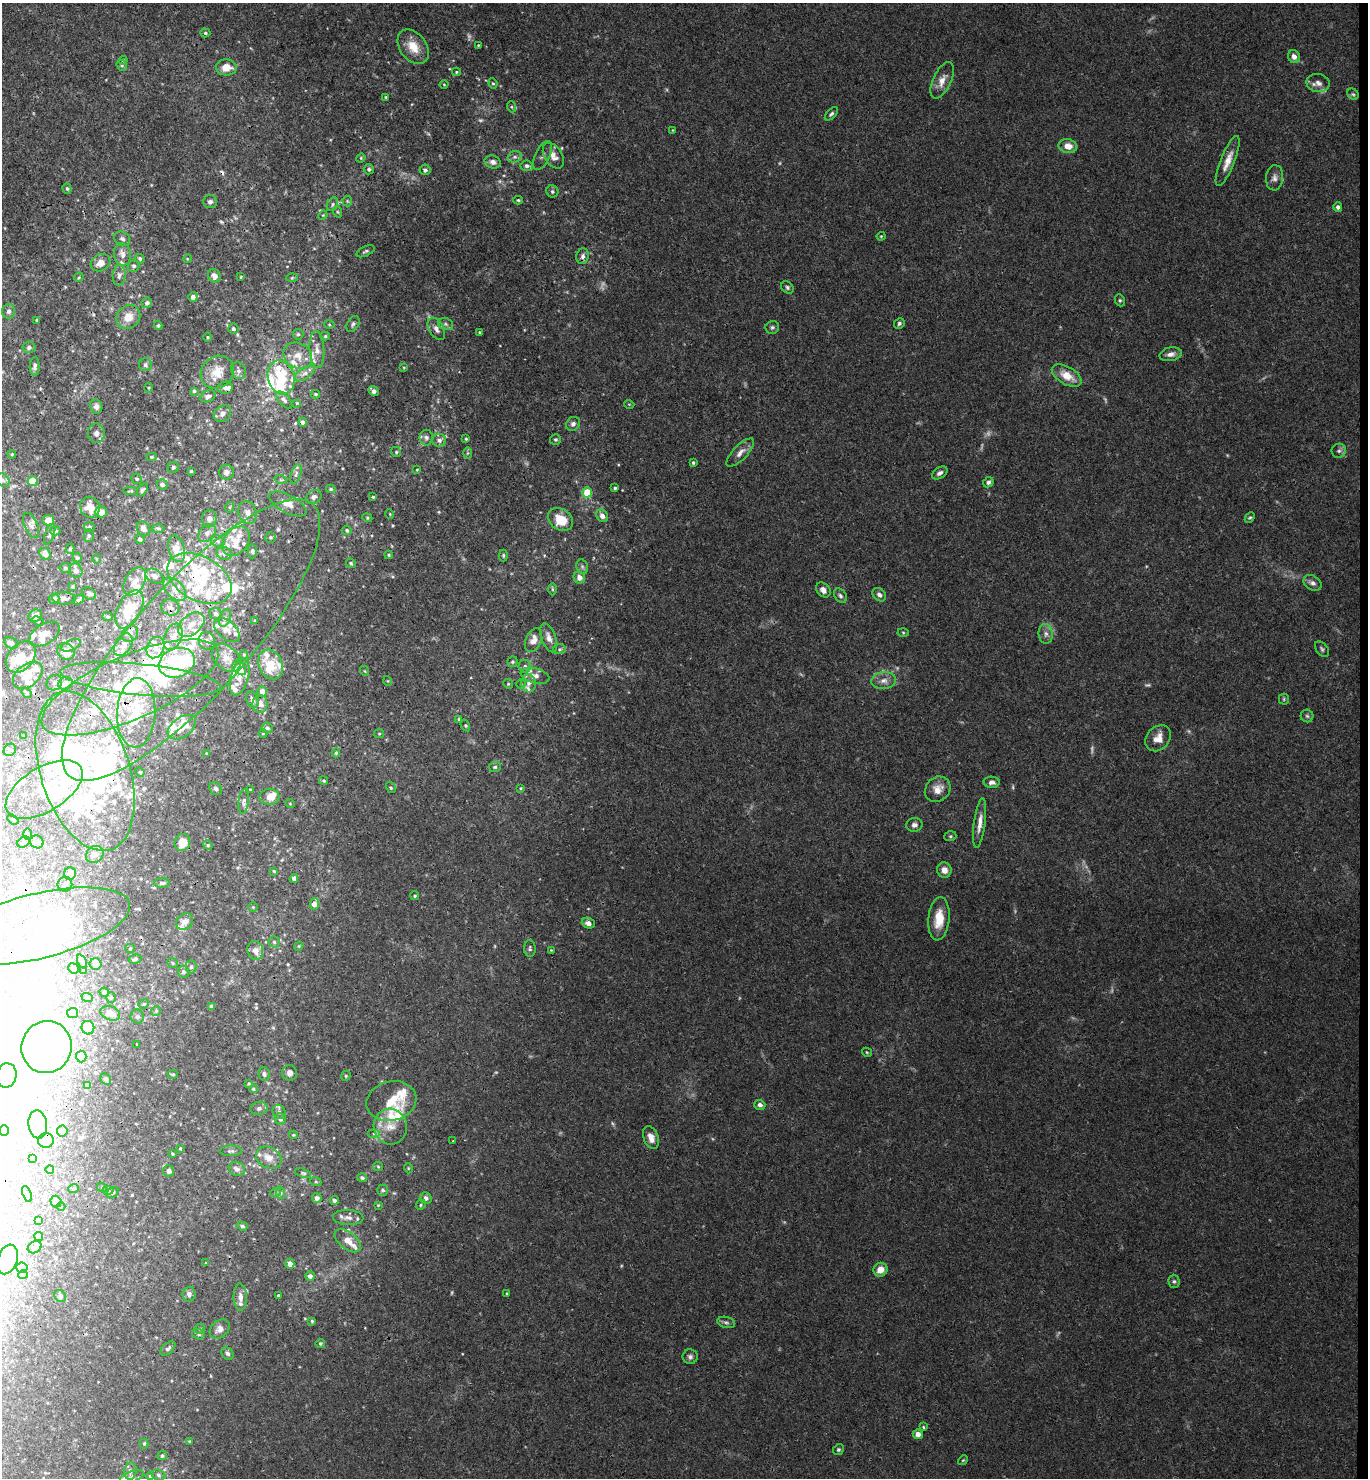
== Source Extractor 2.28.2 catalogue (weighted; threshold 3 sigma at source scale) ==
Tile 6 of 3 x 3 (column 3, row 2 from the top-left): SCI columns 2893-4258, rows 1485-2960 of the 4516 x 4442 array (HDU 1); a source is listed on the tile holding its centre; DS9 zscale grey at full resolution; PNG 1370 x 1480 px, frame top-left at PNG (2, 3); each listed source drawn as its Kron ellipse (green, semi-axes under 4 px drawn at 4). Shown black and unused: <1% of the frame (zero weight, under 3 of 4 exposures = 6% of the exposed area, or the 3 px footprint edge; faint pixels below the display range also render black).
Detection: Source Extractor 2.28.2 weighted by HDU 2 'WHT'; one run over the whole footprint, this tile lists its part. Background 0.0362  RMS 0.0029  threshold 0.0131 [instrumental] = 3 sigma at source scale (4.5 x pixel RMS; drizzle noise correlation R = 1.50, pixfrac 1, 0.05/0.05 arcsec/px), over >= 5 px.
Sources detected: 584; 14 too faint to see at this stretch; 59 inside a brighter object's white glare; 5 cosmic-ray / hot-pixel residue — neither listed nor drawn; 107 inside a brighter listed object's ellipse — not listed separately; the other 399 listed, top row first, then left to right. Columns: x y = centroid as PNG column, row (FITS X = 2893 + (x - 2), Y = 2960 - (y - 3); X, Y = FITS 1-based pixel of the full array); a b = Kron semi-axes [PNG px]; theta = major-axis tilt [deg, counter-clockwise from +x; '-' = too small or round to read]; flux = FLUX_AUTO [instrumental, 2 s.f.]
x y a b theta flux
205 33 5 4 - 0.41
478 45 3 3 - 0.21
413 47 19 13 -52 4.9
1294 57 7 6 - 1.6
123 60 4 3 - 0.3
122 65 6 5 - 0.5
226 67 10 8 -2 3.7
456 72 4 3 - 0.35
942 80 19 9 65 3
493 83 5 4 - 0.39
1318 83 12 9 -11 1.7
444 84 4 3 - 0.23
1353 94 6 5 - 0.5
386 97 4 3 - 0.38
512 107 6 3 -71 0.43
831 114 8 4 45 0.62
672 130 4 2 - 0.19
1068 146 9 7 -13 3.1
543 155 16 7 65 1.2
553 156 14 9 -58 2.6
515 157 7 5 19 0.82
361 158 5 4 - 0.31
1228 161 27 7 68 3.4
493 162 8 6 -15 1.4
527 166 6 5 - 0.75
369 169 5 5 - 0.77
425 170 5 5 - 0.85
1274 178 13 8 86 1.6
67 189 5 4 - 0.48
552 191 6 5 - 0.66
518 200 5 3 - 0.46
347 201 5 5 - 0.44
210 202 7 6 - 0.85
332 204 7 5 60 0.65
1338 207 5 4 - 0.87
338 212 6 3 -70 0.39
323 215 5 4 - 0.29
881 236 4 4 - 0.27
122 239 8 6 -31 0.89
365 251 10 5 24 0.59
122 254 11 8 -82 1.8
583 256 8 6 75 1.2
140 259 5 4 - 0.55
187 259 4 3 - 0.22
101 263 10 8 28 2.3
134 266 6 6 - 0.74
119 275 10 6 87 1.1
214 276 7 6 - 1.8
79 277 5 4 - 0.35
241 277 3 3 - 0.24
292 278 6 3 3 0.34
787 287 7 5 -47 0.65
193 297 5 4 - 1.3
1120 300 6 5 - 0.47
147 303 5 5 - 0.66
9 311 7 6 - 0.95
128 317 13 11 48 3.6
37 320 3 2 - 0.29
899 323 6 5 - 0.56
329 324 5 3 - 0.26
353 324 8 5 59 0.73
446 324 8 6 -23 0.84
158 326 4 3 - 0.46
772 327 7 6 - 0.65
233 329 5 5 - 0.73
436 329 12 7 -60 1.5
479 332 3 3 - 0.33
298 334 5 5 - 0.45
325 336 5 4 - 0.44
208 337 5 3 - 0.25
29 347 6 6 - 0.85
317 350 18 7 -87 2.2
1171 354 11 7 12 1.6
298 356 15 12 -32 3.7
145 365 6 6 - 0.76
35 366 9 5 88 0.92
404 367 4 2 - 0.23
239 371 9 7 -66 1.1
217 372 18 15 43 5.4
305 373 11 5 33 1.2
1067 376 16 8 -31 4.8
281 377 17 13 -74 10
149 388 5 3 - 0.33
225 388 7 6 - 0.93
194 391 3 3 - 0.4
373 391 6 4 -43 1.4
315 394 5 3 - 0.4
208 396 8 5 25 1.2
284 400 10 5 -49 0.96
297 403 4 3 - 0.26
629 404 5 3 - 0.25
96 407 7 6 - 1.3
222 414 9 7 41 1.4
303 422 4 3 - 1
573 424 7 6 - 1
96 433 9 8 - 1.6
426 438 8 7 - 1.1
466 439 3 3 - 0.33
555 439 5 5 - 0.6
439 440 7 6 - 1.1
1339 451 7 7 - 0.82
396 452 5 4 - 0.38
740 452 18 7 46 2
468 453 6 4 89 0.4
12 454 4 4 - 0.32
151 457 5 4 - 0.37
693 463 4 3 - 0.5
173 467 6 5 - 0.53
417 470 4 4 - 0.28
191 471 3 3 - 0.35
226 472 7 7 - 1.4
940 473 8 5 33 0.97
296 474 10 5 71 0.9
137 479 5 5 - 0.43
3 480 7 6 - 0.79
281 480 6 4 -18 0.43
33 481 5 5 - 6.3
988 482 5 4 - 0.79
162 484 5 5 - 1
615 488 4 3 - 0.47
331 489 5 4 - 0.49
142 490 7 4 54 0.54
131 491 7 4 -1 0.42
587 492 5 5 - 8.3
314 497 8 6 34 0.98
373 497 3 3 - 0.39
288 504 20 9 -28 3.3
90 507 10 9 - 3.8
230 507 5 3 - 0.31
101 512 6 5 - 3
248 513 12 9 -72 2
390 514 5 3 - 0.22
602 516 7 5 -55 1.7
367 518 5 4 - 0.39
1250 518 6 4 45 0.45
209 519 9 7 79 1.4
560 519 13 10 -35 7.1
48 520 6 5 - 3
31 525 13 6 -67 1.1
89 527 5 5 - 0.49
158 528 6 4 -1 0.49
143 529 7 6 - 1.6
347 530 5 4 - 0.56
55 531 5 4 - 0.43
207 533 10 7 47 1.3
50 534 11 4 70 0.78
89 536 6 5 - 0.49
271 537 5 5 - 0.47
140 539 5 4 - 0.55
218 541 7 5 -20 0.68
236 541 16 12 50 4.1
70 549 5 4 - 0.46
177 549 13 8 -75 4.5
252 551 7 4 90 0.57
224 553 7 6 - 1.1
45 554 6 5 - 2.1
389 555 4 4 - 0.34
503 555 6 4 89 0.39
77 558 5 4 - 0.52
96 559 5 3 - 0.25
351 563 5 4 - 0.41
582 567 7 5 -70 0.66
65 568 6 5 - 0.56
76 570 7 6 - 1.5
154 576 9 6 -29 1.2
199 578 34 22 -29 19
579 578 6 5 - 1.8
135 581 15 9 59 2.5
1313 583 10 7 -31 1.2
73 587 4 4 - 0.42
175 589 14 8 -48 2.5
552 589 6 4 -89 0.43
823 590 8 6 -48 1.5
89 593 7 5 -38 0.65
879 595 7 6 - 1.1
840 596 8 5 -56 0.76
64 598 12 6 -2 1
54 599 5 5 - 1
78 600 6 4 37 0.54
170 607 9 8 - 1.7
129 609 20 11 62 11
215 614 6 5 - 1.1
35 616 7 6 - 1.6
107 617 5 4 - 0.49
225 618 9 5 70 0.96
38 621 6 4 -26 0.43
255 621 3 3 - 0.26
191 624 15 10 39 4.3
227 630 15 9 -42 2.3
903 632 5 3 - 0.33
45 634 17 10 33 2.7
130 634 9 7 42 0.99
1046 634 10 7 -83 1.4
173 637 14 8 67 2.9
549 638 15 7 -70 2.2
191 640 182 56 48 99
533 640 12 8 67 2.8
207 641 9 8 - 1.4
11 643 7 5 -30 1
71 645 10 5 23 0.82
123 645 12 8 58 1.6
155 648 11 8 62 2.2
560 649 6 5 - 0.48
1322 649 9 5 -51 0.62
66 652 9 8 - 2
244 655 4 4 - 0.34
21 657 17 12 50 5.4
226 658 16 11 -45 3.2
512 662 5 5 - 0.44
177 663 18 14 20 22
270 664 15 11 -65 5.6
525 666 6 6 - 0.73
239 668 8 5 -50 4
365 671 5 3 - 0.27
28 675 17 11 39 3.8
535 676 14 7 -14 1.9
240 677 19 9 74 2.7
140 680 80 15 -6 13
388 681 5 3 - 0.24
884 681 12 8 6 2
54 683 8 7 - 0.87
65 683 7 6 - 1.6
529 683 9 7 88 1.4
508 684 5 4 - 0.37
521 684 4 4 - 0.29
130 687 95 32 23 45
262 692 5 5 - 1.6
26 693 6 3 -54 0.33
1284 699 5 5 - 0.36
252 700 9 5 -68 1
260 704 9 7 88 1.7
136 713 34 19 87 11
1307 716 6 6 - 0.58
459 719 4 3 - 0.43
465 725 6 4 -59 0.39
182 727 16 10 36 3.9
267 728 5 5 - 0.52
263 734 4 3 - 0.26
379 734 5 4 - 0.34
24 736 3 2 - 0.22
1158 738 14 11 48 3.1
10 750 7 5 43 0.72
206 753 4 2 - 0.17
336 753 4 4 - 0.48
495 767 6 5 - 0.52
85 771 83 44 -72 52
140 772 5 4 - 0.31
324 781 4 4 - 0.41
992 782 8 5 -3 1.2
391 788 6 4 -57 0.48
521 788 3 3 - 0.3
44 789 43 22 32 17
216 789 7 5 -44 0.63
250 789 3 2 - 0.25
938 789 14 11 44 3.2
269 797 10 8 3 2.9
244 801 12 5 84 0.92
290 804 5 3 - 0.24
13 819 6 4 -40 0.42
980 823 25 6 83 2.6
914 825 8 7 - 1.1
27 834 6 4 -89 0.4
950 836 6 5 - 0.47
24 842 6 5 - 0.51
37 842 7 6 - 0.95
182 843 9 7 67 4.6
208 845 5 4 - 0.38
95 854 9 8 - 1.7
944 870 8 7 - 2.1
274 871 4 3 - 0.28
70 874 6 6 - 2.8
294 878 4 4 - 1.1
162 883 8 4 2 0.76
65 884 7 7 - 1
415 896 4 4 - 0.48
314 904 6 4 80 2.8
253 907 5 5 - 0.36
939 919 21 10 84 5.7
185 922 9 7 40 1.6
588 923 7 5 -23 1.4
38 926 94 32 14 23
274 942 5 5 - 0.61
299 946 4 3 - 0.27
130 948 5 4 - 0.35
530 949 8 6 -87 0.72
255 950 9 8 - 2.2
551 950 4 3 - 0.26
135 959 7 4 12 0.52
82 962 7 4 -65 0.62
173 963 5 4 - 0.42
96 964 6 6 - 1.4
191 967 7 5 88 0.68
73 968 5 5 - 0.49
84 970 3 2 - 0.27
183 972 6 5 - 0.92
104 992 5 4 - 0.52
87 997 6 3 -18 0.34
111 997 5 4 - 0.4
144 1004 5 4 - 0.43
211 1007 4 4 - 0.72
156 1011 5 5 - 0.45
73 1013 5 5 - 0.71
110 1013 10 7 -21 2
137 1017 7 6 - 0.83
88 1028 7 6 - 3.1
137 1045 3 3 - 0.25
47 1047 26 25 - 40
867 1052 5 4 - 0.3
81 1056 6 5 - 1.8
290 1073 8 7 - 1.3
173 1074 5 4 - 0.37
264 1074 7 5 -78 0.72
6 1075 12 10 78 2.1
346 1076 5 4 - 0.38
106 1079 6 5 - 0.61
249 1084 4 3 - 0.32
87 1085 3 3 - 0.38
253 1089 4 3 - 0.39
391 1101 25 19 13 8.2
760 1105 5 5 - 1.1
259 1108 8 6 11 0.89
279 1112 7 6 - 1.1
280 1119 6 5 - 1.1
38 1124 14 9 -82 4.9
390 1127 18 16 -77 5.1
4 1131 5 5 - 0.49
62 1131 5 5 - 0.39
374 1134 6 4 0 0.57
293 1135 4 3 - 0.28
651 1137 12 7 -71 2.5
46 1141 8 7 - 1.2
453 1141 2 2 - 0.18
180 1148 3 3 - 0.25
231 1151 11 5 1 0.78
172 1154 4 3 - 0.29
269 1158 13 10 -30 3
32 1159 3 3 - 0.47
378 1167 5 4 - 0.34
408 1168 5 3 - 0.25
237 1169 8 7 - 1.4
50 1170 4 4 - 0.66
169 1171 6 5 - 1
303 1173 8 4 -18 0.5
362 1178 5 4 - 0.77
316 1182 6 4 -18 0.35
74 1188 5 4 - 0.44
102 1188 5 3 - 0.27
108 1190 5 3 - 0.37
383 1190 5 5 - 0.77
276 1192 5 3 - 0.36
113 1193 6 4 40 0.57
281 1193 6 4 -72 0.44
27 1194 8 3 -70 0.39
317 1198 5 5 - 1.3
426 1198 6 5 - 1.4
334 1200 4 3 - 0.99
56 1202 6 5 - 1
378 1205 4 4 - 0.26
421 1205 5 4 - 0.44
61 1207 4 3 - 0.23
348 1218 15 7 -3 1.7
39 1220 4 3 - 0.58
242 1226 6 4 -19 0.64
38 1237 5 4 - 0.49
348 1241 15 8 -39 2.9
35 1247 7 5 31 0.72
7 1259 15 10 71 19
206 1263 3 3 - 0.22
290 1264 5 4 - 1.9
22 1268 6 5 - 0.56
880 1270 7 6 - 2.8
23 1275 5 4 - 0.35
310 1276 4 4 - 1.2
1174 1281 6 5 - 0.57
507 1293 3 3 - 0.3
189 1294 7 6 - 1.1
60 1296 6 5 - 0.58
278 1296 3 3 - 0.55
240 1297 13 7 -88 2.1
312 1321 4 4 - 0.4
726 1322 9 5 -13 0.79
200 1329 5 4 - 0.44
220 1329 11 8 42 1.6
199 1334 6 5 - 0.52
320 1343 5 5 - 0.42
168 1348 9 5 43 0.8
228 1353 7 5 -44 0.67
690 1357 7 7 - 0.93
923 1427 4 3 - 0.45
918 1434 5 5 - 1.8
189 1441 4 4 - 0.3
144 1443 5 4 - 0.45
838 1450 5 5 - 0.53
162 1456 5 4 - 0.63
963 1460 5 4 - 0.34
130 1471 8 6 82 1.1
158 1475 7 5 -19 0.67
150 1476 4 4 - 0.38
132 1477 12 5 19 1.2
Overlapping masked pixels (flux is a lower limit): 7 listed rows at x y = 543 155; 281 377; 101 512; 199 578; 129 609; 884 681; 38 926
Isophote crosses this tile's border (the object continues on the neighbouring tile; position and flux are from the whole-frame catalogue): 3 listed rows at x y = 38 926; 6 1075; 7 1259
Unlisted compact peaks at least as high as the median listed source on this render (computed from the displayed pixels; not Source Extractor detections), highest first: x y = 393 525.